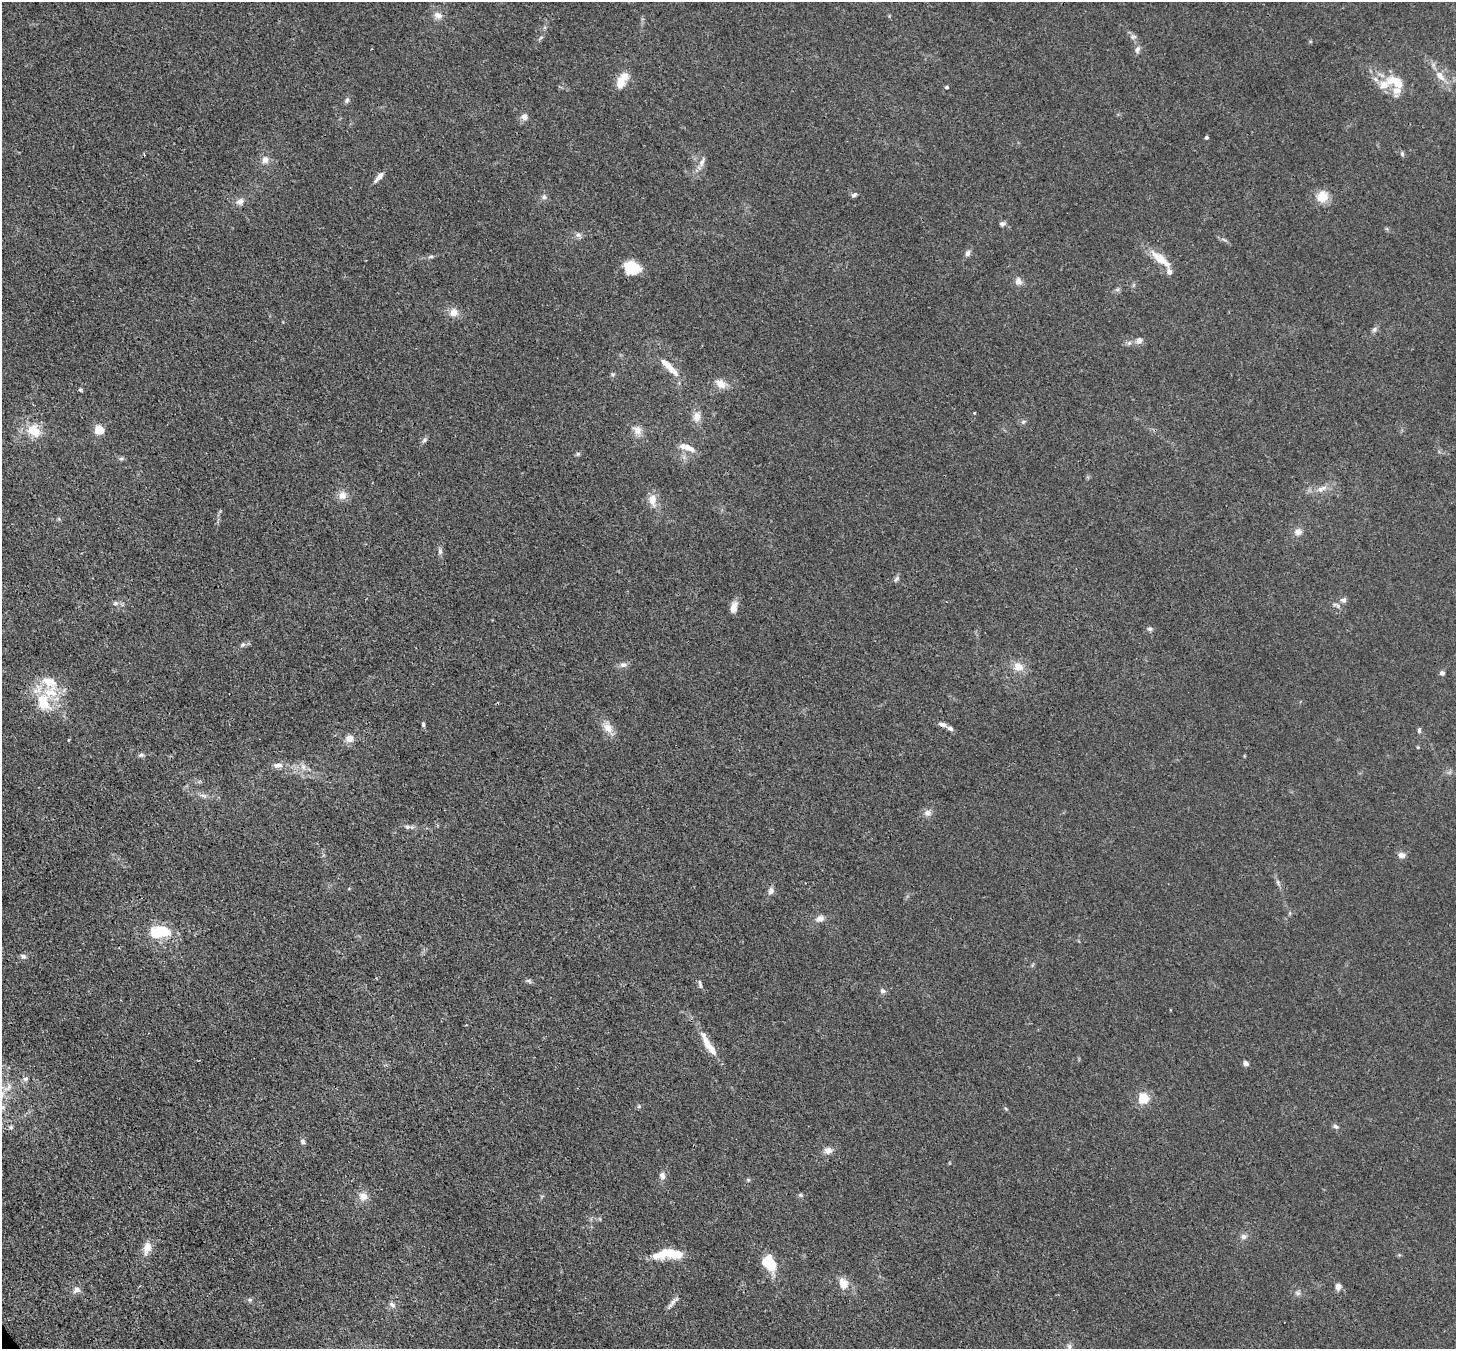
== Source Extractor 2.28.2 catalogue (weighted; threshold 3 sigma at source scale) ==
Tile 7 of 4 x 4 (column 3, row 2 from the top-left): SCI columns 2984-4437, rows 3039-4385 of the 5970 x 5942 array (HDU 1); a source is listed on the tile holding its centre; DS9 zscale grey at full resolution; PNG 1458 x 1351 px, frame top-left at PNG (2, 2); no overlay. Shown black and unused: <1% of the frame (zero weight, under 3 of 4 exposures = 7% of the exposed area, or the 3 px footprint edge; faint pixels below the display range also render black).
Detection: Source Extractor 2.28.2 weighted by HDU 2 'WHT'; one run over the whole footprint, this tile lists its part. Background 0.021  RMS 0.0029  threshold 0.0129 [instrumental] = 3 sigma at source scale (4.5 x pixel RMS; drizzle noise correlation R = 1.50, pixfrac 1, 0.05/0.05 arcsec/px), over >= 5 px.
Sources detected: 125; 3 inside a brighter object's white glare — not listed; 12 inside a brighter listed object's ellipse — not listed separately; the other 110 listed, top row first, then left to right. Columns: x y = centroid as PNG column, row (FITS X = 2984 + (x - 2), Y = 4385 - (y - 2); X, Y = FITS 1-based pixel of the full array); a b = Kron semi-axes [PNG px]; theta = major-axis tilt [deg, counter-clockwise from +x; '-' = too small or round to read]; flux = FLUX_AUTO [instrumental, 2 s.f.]
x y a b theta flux
438 15 11 8 -22 1.8
1133 37 10 7 1 0.92
541 38 10 3 40 0.5
1137 49 10 7 73 1.1
1440 76 14 8 -46 2.9
1396 82 26 13 -31 7
621 83 18 11 76 4
947 87 5 4 - 0.42
347 100 8 5 68 0.69
524 116 9 8 - 1.4
1206 137 4 4 - 0.62
1402 153 7 5 -75 0.55
265 160 10 9 - 1.8
702 162 14 6 68 1.7
379 177 15 5 50 1.8
854 195 7 5 38 0.75
1322 196 12 12 - 5
544 197 7 7 - 0.83
240 201 13 8 19 1.6
1002 223 7 5 12 0.81
578 235 9 6 -16 1
968 253 8 6 57 1.1
431 257 8 4 9 0.6
1161 259 29 9 -38 5.6
632 268 17 13 -24 7.4
1018 281 9 8 - 1.6
1117 289 7 4 0 0.55
454 312 10 10 - 2.5
1374 329 8 6 46 0.81
1139 340 9 8 - 1.3
672 370 17 7 -42 3.2
613 374 6 4 19 0.44
720 384 15 10 -37 2.8
80 390 5 4 - 0.45
974 413 4 3 - 0.23
697 417 11 9 87 2.5
1023 422 6 5 - 0.57
99 430 5 5 - 17
637 430 13 10 -44 2.3
33 431 17 12 -42 6.6
424 440 8 6 53 0.73
687 447 7 7 - 1.7
121 459 7 4 1 0.53
1322 489 17 8 23 2.4
342 495 11 10 - 2.3
652 500 16 10 -82 3.3
1298 532 11 9 18 1.7
440 551 8 6 -90 0.81
896 579 10 6 53 0.73
1344 600 9 7 -12 0.99
115 603 7 6 - 0.88
1337 605 12 6 -25 1.1
734 607 14 8 73 2.2
1150 629 6 6 - 0.64
243 645 8 6 49 0.76
623 665 10 7 -10 1.2
1018 667 13 10 -30 3.4
1442 673 6 6 - 0.75
51 692 33 21 36 11
423 724 7 4 -88 0.56
943 725 10 5 -16 1.3
607 728 16 10 -40 3
1419 730 7 4 84 0.61
350 739 10 9 - 2
69 740 5 3 - 0.26
1418 747 5 4 - 0.28
141 755 8 5 1 0.67
278 765 14 7 8 1.7
303 767 9 6 -73 1.3
203 796 12 5 -23 1.1
928 813 9 7 8 1.6
407 827 9 6 3 0.97
1402 855 9 7 -12 1.4
1278 882 10 4 -69 0.79
771 891 9 7 81 1.2
1290 913 6 4 71 0.38
820 919 10 7 24 1.8
165 931 30 14 -10 8.5
23 956 8 6 -31 0.85
529 981 7 5 -14 0.64
700 984 13 4 -77 0.71
883 991 8 6 -24 0.87
709 1046 37 8 -58 6
1246 1063 7 6 - 0.88
26 1079 8 6 41 0.82
8 1087 16 7 46 2.4
1143 1098 5 5 - 27
3 1107 9 6 27 1.1
11 1127 7 5 16 0.63
1336 1127 8 6 -32 0.77
303 1141 7 6 - 0.71
828 1150 10 8 7 1.9
662 1176 10 8 -73 1.3
748 1180 6 4 45 0.37
800 1195 6 5 - 0.47
363 1196 11 11 - 2.5
1243 1237 9 7 -3 1.2
147 1248 15 9 78 3.3
671 1253 10 10 - 4.2
1399 1255 6 4 17 0.34
656 1256 17 10 -5 3.2
771 1264 14 10 -58 12
843 1283 15 11 -64 3.6
1338 1286 8 6 85 1.6
77 1290 11 8 24 1.3
1298 1293 9 6 -26 0.86
250 1300 6 5 - 0.53
672 1303 21 5 49 1.4
392 1305 9 5 -45 0.87
1069 1346 8 7 - 0.93
Isophote crosses this tile's border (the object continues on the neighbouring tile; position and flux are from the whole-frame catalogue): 1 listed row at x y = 3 1107
Unlisted compact peaks at least as high as the median listed source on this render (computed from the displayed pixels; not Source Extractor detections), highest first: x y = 578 454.